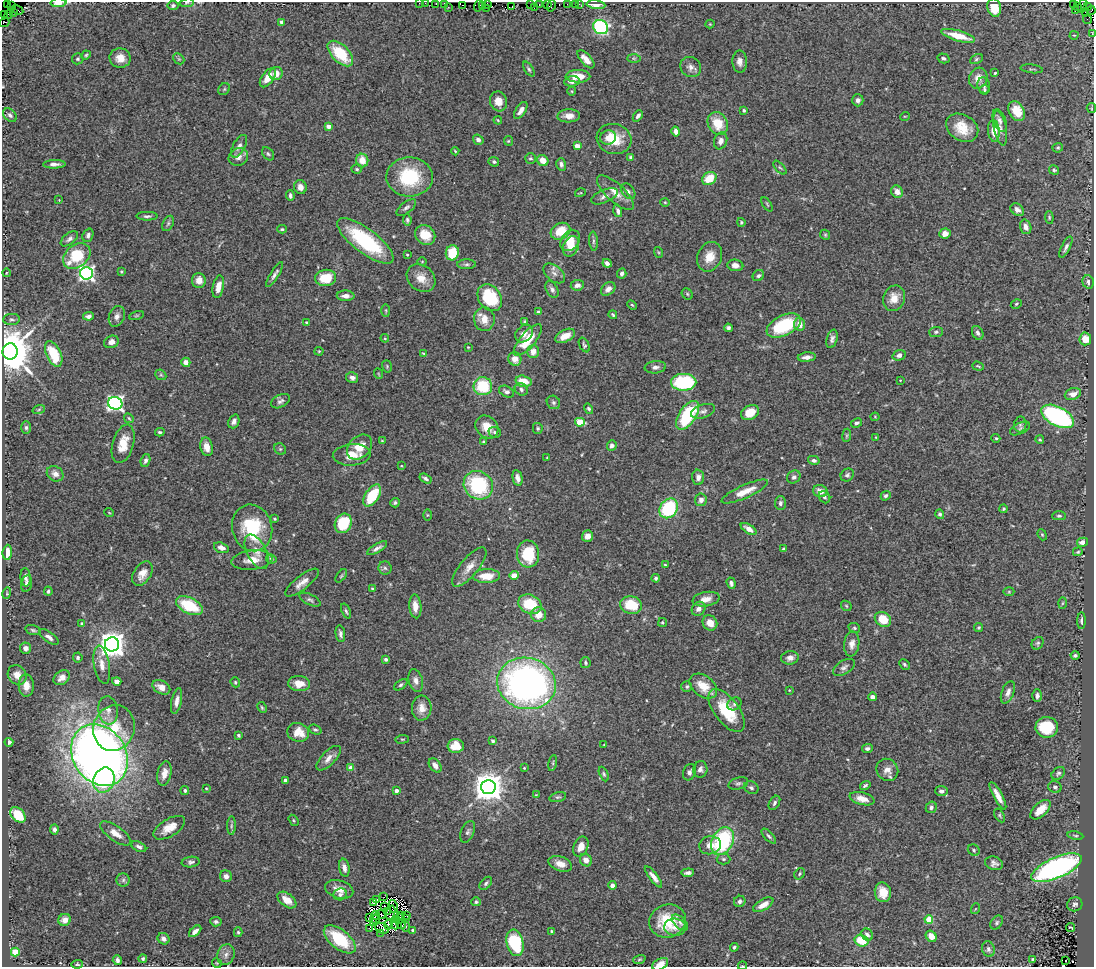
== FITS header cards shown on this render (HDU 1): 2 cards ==
NAXIS1  =                 1092
NAXIS2  =                  965

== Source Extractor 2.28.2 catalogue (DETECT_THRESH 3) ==
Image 1092 x 965 px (HDU 1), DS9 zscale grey, 1 PNG px = 1 image px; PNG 1096 x 969 px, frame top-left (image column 1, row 965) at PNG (2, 2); each listed source drawn as its Kron ellipse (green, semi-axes under 4 px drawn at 4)
Background 0.682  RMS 0.029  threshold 0.0882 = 3 sigma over >= 5 px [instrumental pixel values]
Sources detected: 500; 5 with non-positive FLUX_AUTO (blend fragments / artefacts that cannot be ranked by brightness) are neither listed nor drawn; the other 495 listed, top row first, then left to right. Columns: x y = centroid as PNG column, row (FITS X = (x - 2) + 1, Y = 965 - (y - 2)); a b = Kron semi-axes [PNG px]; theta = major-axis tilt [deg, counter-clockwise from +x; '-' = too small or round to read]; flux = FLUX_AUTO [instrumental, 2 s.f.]
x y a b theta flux
8 3 3 2 - 3.3
58 3 8 3 2 38
187 3 7 3 8 2.7
419 3 2 2 - 6.2
425 3 2 2 - 5.2
436 3 3 2 - 3
445 3 3 3 - 16
487 3 3 2 - 12
1073 3 3 2 - 9.9
530 4 2 2 - 0.36
539 4 3 2 - 3.8
547 4 3 3 - 15
567 4 3 2 - 4.1
579 4 2 2 - 4.9
173 5 5 4 - 3.7
463 5 2 2 - 4.5
575 5 3 2 - 12
596 5 9 4 -6 15
1083 5 7 3 74 8.7
12 6 2 2 - 9.5
478 6 6 3 73 27
483 6 2 2 - 10
512 6 3 2 - 4.3
551 6 6 3 74 28
448 7 2 2 - 19
1077 7 2 2 - 5.3
1088 7 3 2 - 20
486 8 2 2 - 1.7
534 8 2 2 - 0.89
994 8 9 7 -77 43
18 10 6 2 -31 3.7
1091 10 4 2 - 6.1
1075 11 3 2 - 3.9
1086 12 3 2 - 220
14 13 3 2 - 180
3 15 2 2 - 1.3
8 15 4 3 - 8
1087 19 4 2 - 3.3
282 22 4 4 - 12
4 23 5 3 - 15
710 24 4 4 - 2
601 27 8 7 - 300
1092 34 3 2 - 1.8
1074 35 4 4 - 1.9
958 36 17 5 -16 44
340 53 16 8 -45 79
86 55 5 4 - 2.6
120 58 10 9 - 21
634 58 6 4 -2 3.7
943 58 6 5 - 4.8
78 59 6 5 - 3.6
179 59 6 4 -44 3
586 59 11 5 -47 18
976 59 7 4 29 3.2
740 62 11 7 -88 11
691 67 11 9 -36 10
529 69 8 4 -56 3.7
1032 69 11 2 -7 2.8
995 73 3 3 - 2.3
276 74 7 6 - 18
578 76 12 6 -1 32
268 78 11 5 54 23
978 78 10 9 - 19
572 81 8 5 6 9.5
984 85 8 6 -79 7.1
224 89 6 5 - 3.2
984 90 5 4 - 3
572 91 4 4 - 2
858 100 6 5 - 6.8
498 101 10 8 -71 19
1091 108 5 4 - 2.3
521 110 10 5 56 12
744 110 3 3 - 3.6
1017 111 10 7 -60 35
10 115 8 5 -44 6
569 116 11 6 2 16
638 116 6 4 51 5.1
905 116 5 3 - 1.6
498 120 4 3 - 1.8
1000 120 12 6 -69 7.5
718 123 12 9 -60 46
328 126 4 4 - 12
962 128 17 13 -32 40
1000 128 18 6 -79 11
676 131 5 4 - 9
994 131 11 6 -85 22
608 137 8 7 - 11
614 139 17 15 -16 49
478 140 5 5 - 6.9
508 141 5 4 - 2.3
721 141 8 6 71 11
239 146 12 6 62 9.3
577 146 4 4 - 24
1058 148 5 4 - 2.8
455 151 4 2 - 1.9
268 154 7 5 -55 3.4
238 157 10 8 25 14
631 157 4 3 - 3.3
530 158 5 5 - 3.4
362 160 7 6 - 27
543 160 6 5 - 23
494 162 5 4 - 3.9
54 164 11 4 2 8
561 164 6 5 - 6.8
780 168 8 4 -47 3.5
357 169 5 4 - 3.2
1054 170 5 4 - 3.6
410 177 23 19 -2 120
709 178 7 6 - 43
300 187 7 6 - 11
628 191 9 6 -51 6.2
897 192 6 5 - 14
580 193 5 3 - 1.9
615 193 23 9 -43 24
290 196 5 3 - 4.6
604 196 14 6 23 10
59 200 3 3 - 1.1
665 202 4 4 - 2.1
767 204 8 3 -57 2.5
406 208 11 5 38 6.2
1017 210 7 5 -39 7.7
618 211 6 4 -73 6.4
147 216 10 4 -1 5.2
1049 217 6 4 -85 2.8
407 220 6 4 -81 3.3
741 222 4 4 - 3.1
168 223 8 5 63 4.3
1026 227 7 5 -73 9.1
282 229 4 3 - 2.7
560 231 10 8 28 43
945 233 6 5 - 13
88 235 7 5 70 5.7
425 235 11 9 -39 36
825 235 5 4 - 2.5
69 239 10 5 37 6.7
365 241 34 12 -37 150
570 241 11 8 51 28
593 241 9 4 -86 4.1
571 246 10 7 65 25
1066 247 11 4 63 6.7
658 252 5 3 - 2.1
452 253 7 6 - 50
407 255 3 2 - 2.2
77 256 15 11 40 81
709 257 15 12 68 30
422 261 4 3 - 1.7
607 263 5 4 - 9.6
467 264 9 5 0 4.4
735 265 8 5 -6 11
121 272 4 4 - 2.6
6 273 4 3 - 1.6
87 273 6 6 - 560
554 273 12 7 -39 11
622 273 5 4 - 6.7
275 274 14 4 58 6.9
758 276 6 5 - 5.2
326 278 10 8 9 46
421 278 16 12 -42 26
199 280 7 7 - 18
1088 282 7 5 -77 6.3
577 285 6 5 - 9.7
218 287 11 5 79 20
552 289 9 5 -59 5.9
608 289 8 6 41 13
687 294 6 5 - 3
346 296 9 5 -2 12
490 298 14 11 -53 89
894 298 13 10 67 28
1016 304 6 4 29 2.6
632 305 5 3 - 2.3
386 310 6 3 -89 2.3
538 312 4 4 - 2.8
613 315 4 3 - 2.8
89 316 5 4 - 6.8
117 316 11 7 68 9.6
136 316 8 3 19 2.6
12 319 8 5 2 4.5
484 319 12 10 -86 24
524 321 4 3 - 2.4
306 322 3 3 - 1.8
800 324 6 5 - 16
784 326 18 10 26 110
728 328 4 4 - 4.9
936 332 7 5 2 4
978 333 7 5 -62 6.5
524 334 10 7 41 13
565 336 10 6 27 25
385 338 4 4 - 2.2
832 339 9 5 75 7.1
1085 339 6 6 - 28
528 340 20 7 50 50
111 342 7 6 - 8.9
584 345 8 4 -63 3.4
468 347 3 2 - 1.5
319 351 4 4 - 2.1
533 351 6 6 - 15
10 352 8 7 - 9200
423 353 4 3 - 1.8
54 354 13 7 -65 61
899 355 6 5 - 7.4
807 357 9 4 5 9.7
515 359 7 6 - 18
186 362 5 4 - 11
387 366 6 4 -72 2.4
978 366 6 3 -19 2.4
655 367 11 6 6 7.2
379 374 5 3 - 1.7
161 375 6 4 -43 3
352 378 6 5 - 8.8
900 380 4 3 - 1.4
523 381 8 5 -15 32
684 382 12 8 0 160
483 386 9 9 - 84
521 389 7 5 -35 4.9
507 392 8 5 -26 6.1
1073 394 8 5 20 16
280 401 10 6 29 6.4
553 402 7 6 - 4.9
115 403 7 6 - 630
39 409 6 4 20 3.1
589 409 5 4 - 4
703 411 12 6 18 7.6
750 413 9 7 32 33
688 415 16 8 57 150
1058 416 18 9 -27 320
875 417 4 4 - 1.8
129 418 5 4 - 2.5
234 421 7 5 68 7.9
580 422 5 4 - 66
856 423 6 4 28 5
1020 424 8 6 83 4.7
26 427 6 5 - 4.2
487 427 12 10 -46 28
538 428 5 5 - 3
1020 428 11 5 26 4.9
160 432 5 3 - 3.2
495 432 6 5 - 4.1
847 435 7 4 83 2.7
876 437 2 2 - 1.3
996 438 4 4 - 2.2
1040 440 4 4 - 2.5
382 441 4 3 - 1.8
483 442 4 3 - 2.6
123 444 20 10 74 35
612 446 5 5 - 6.5
207 447 9 6 -78 17
360 447 14 10 46 31
280 449 6 5 - 3
352 455 19 10 4 32
547 458 4 2 - 1.4
145 460 6 4 71 5.7
814 460 6 4 -13 4.8
401 466 4 2 - 1.4
55 474 9 7 -33 12
847 475 7 6 - 4.5
698 477 7 6 - 8.6
794 477 7 6 - 6.2
517 478 8 5 -77 8.5
426 479 6 3 -32 5.1
478 485 15 13 -41 160
745 491 25 6 24 29
820 491 7 6 - 14
372 495 12 7 55 71
886 496 5 4 - 4.1
825 497 6 5 - 4.9
701 500 6 6 - 9.5
395 503 4 4 - 3.5
780 503 7 5 88 5.2
669 508 10 8 55 150
1004 509 4 4 - 2.7
109 512 5 3 - 1.5
940 514 5 4 - 4.4
427 515 6 4 90 2.3
1059 516 7 4 0 3.6
275 519 4 3 - 2.4
343 523 10 8 64 78
252 528 23 20 -74 120
749 529 9 4 -32 11
1042 535 6 4 -67 2.6
587 536 6 5 - 13
1082 542 6 4 12 12
221 548 8 5 -18 8.9
377 548 11 4 31 7.4
783 549 4 3 - 3
7 552 7 5 86 20
257 552 18 9 -62 21
1078 552 5 3 - 2.6
528 554 13 11 -86 86
271 559 5 4 - 2.9
252 560 20 9 6 25
665 565 3 3 - 1.9
469 567 24 9 50 23
385 568 6 6 - 5
142 574 13 8 57 19
514 575 5 4 - 19
341 576 8 4 54 2.8
486 576 13 7 1 31
26 577 9 5 -87 6.6
656 578 4 4 - 4
302 583 20 7 38 17
731 583 6 4 -72 5.4
26 584 8 5 79 5
373 589 4 3 - 3.4
48 591 4 3 - 3.7
1009 592 5 3 - 2.1
7 593 5 3 - 1.8
706 599 13 7 10 18
310 600 11 5 -27 5.4
1062 603 6 4 87 2.5
530 604 12 9 -26 65
631 605 11 8 -12 57
189 606 14 8 -26 83
415 606 12 6 -85 17
846 606 6 4 -46 2.4
699 609 7 6 - 10
346 611 8 4 -68 3.9
538 615 8 7 - 22
883 619 8 7 - 47
1081 621 8 4 88 5.2
662 622 4 3 - 2.2
82 623 4 4 - 2.3
710 623 8 7 - 16
979 627 5 4 - 2.9
854 628 6 4 -22 3
33 630 8 4 -16 4
340 634 8 4 -80 6.2
49 637 11 5 -37 8.7
1038 643 7 5 52 3.6
112 644 7 7 - 2600
852 644 12 7 83 14
26 648 6 5 - 9.3
1075 655 4 3 - 3.8
78 657 5 5 - 4.4
790 658 9 6 7 11
386 659 3 3 - 5.9
585 663 5 5 - 3.5
904 664 6 4 -47 4
102 665 19 8 -81 19
844 667 12 6 32 7.5
17 675 10 9 - 19
62 678 9 6 37 13
117 681 4 4 - 9.9
416 681 11 7 -74 11
235 682 5 4 - 3.3
526 683 29 25 -13 840
299 684 11 7 -3 23
401 685 7 4 37 4.3
26 686 11 7 -88 21
703 686 15 10 -38 36
161 687 9 6 -29 17
687 687 5 5 - 3.7
789 690 3 2 - 1.2
1008 692 12 6 69 11
1037 696 6 4 88 6.4
872 697 4 4 - 7.9
177 701 13 5 78 11
734 704 7 6 - 5
262 707 6 4 -63 2.8
422 708 12 10 86 18
108 710 14 9 -82 16
727 710 25 12 -53 87
1047 727 11 10 - 74
114 728 23 20 69 80
315 729 6 4 -22 3.4
298 732 11 9 -17 31
238 735 4 3 - 2.9
402 739 7 3 7 2.1
493 741 3 3 - 3.3
9 742 4 4 - 6.3
604 745 3 2 - 1.3
456 746 8 7 - 37
867 748 5 4 - 5.4
99 755 32 26 -57 2100
329 758 16 7 46 14
553 763 8 3 78 3.1
435 765 8 5 -53 12
351 768 4 4 - 25
524 768 2 2 - 1.5
700 769 8 7 - 8
887 770 11 10 - 15
689 772 8 6 69 6.3
164 773 12 7 78 17
1058 773 7 5 40 4.6
604 774 8 4 -65 3.6
104 780 13 10 67 120
285 780 4 3 - 8.2
738 783 10 6 17 5.3
865 786 5 3 - 3.2
488 787 7 7 - 3500
1055 787 7 6 - 6.4
206 788 4 4 - 1.8
751 788 7 6 - 4.5
185 791 4 4 - 3.5
397 791 4 3 - 13
941 791 6 5 - 8.2
536 795 3 3 - 1.5
998 796 15 4 -61 17
558 797 8 5 14 3.9
862 799 12 6 -14 23
774 803 8 5 59 5
931 807 6 5 - 6.1
1040 810 12 6 43 29
18 815 9 6 -45 68
1000 815 7 4 -60 3.3
294 820 6 4 -57 2.5
231 826 9 4 89 4.7
169 828 18 8 31 25
54 829 5 4 - 5.9
468 832 11 6 68 6.3
116 833 18 7 -35 18
769 836 9 4 -46 4.5
1075 836 8 4 -10 3.1
722 841 15 10 63 180
710 845 11 9 14 16
139 847 8 4 -27 5.5
581 847 10 7 66 19
974 850 6 5 - 3.6
723 859 7 5 0 3.8
586 860 6 5 - 14
191 862 9 5 8 5.2
994 863 9 6 -19 8.2
560 864 12 7 -19 18
344 868 9 5 -81 11
1057 868 27 10 23 500
688 873 6 3 5 6.1
799 874 6 4 56 3.3
226 876 6 5 - 7.8
653 877 13 4 -52 12
123 880 6 6 - 5.1
486 883 8 5 47 4.5
612 885 4 4 - 7
339 889 14 9 -15 20
883 892 10 8 -78 29
340 894 7 6 - 5.8
384 897 2 2 - 1.2
377 899 2 2 - 0.76
287 900 11 6 -37 21
740 901 6 5 - 5.2
476 902 5 4 - 3.2
373 903 3 2 - 3.2
1075 904 8 7 - 5.9
763 905 11 5 30 17
384 906 2 2 - 2
393 907 6 2 -77 0.33
975 909 5 3 - 1.8
387 911 4 2 - 1.5
391 913 7 2 73 3.5
381 914 5 2 - 1.4
375 915 4 2 - 1.6
401 915 3 2 - 2.5
407 915 2 2 - 0.83
369 918 2 2 - 1.3
406 918 3 2 - 1.9
375 919 5 2 - 1.8
400 919 5 2 - 2.1
929 919 4 4 - 64
65 920 6 6 - 14
396 920 3 2 - 0.85
668 921 18 16 18 75
216 922 5 4 - 4.7
374 922 3 2 - 3.4
680 923 10 5 -44 6
997 923 7 5 54 3.9
395 924 5 3 - 2.4
388 925 5 2 - 0.09
401 925 4 2 - 2.2
405 926 5 2 - 2.6
675 927 10 8 -3 14
1070 927 4 2 - 2.1
369 928 3 2 - 6.5
382 928 7 5 -21 2.3
413 930 3 3 - 2.9
195 931 7 4 42 9.9
552 931 4 3 - 3.3
238 932 5 4 - 3.2
380 933 3 2 - 3.1
867 935 6 5 - 5.7
931 936 6 5 - 17
163 939 6 5 - 9.1
340 939 19 9 -38 100
861 941 7 5 -16 47
515 943 13 8 -78 150
734 947 4 3 - 3.2
988 949 8 6 -76 5.5
15 952 4 4 - 55
226 955 10 8 71 11
143 959 4 4 - 3
639 959 6 4 20 2.4
1033 959 3 3 - 4.1
117 960 5 4 - 7.4
1066 960 2 2 - 1.9
217 963 5 3 - 1.6
77 964 6 3 4 2.8
660 964 8 5 29 20
742 966 4 2 - 1.4
At the frame edge (FLAGS 8, measured only in part): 15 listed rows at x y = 8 3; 58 3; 187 3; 419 3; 425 3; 436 3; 445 3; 487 3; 1073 3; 478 6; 3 15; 4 23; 1092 34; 660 964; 742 966
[5 non-positive-flux detections neither listed nor drawn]